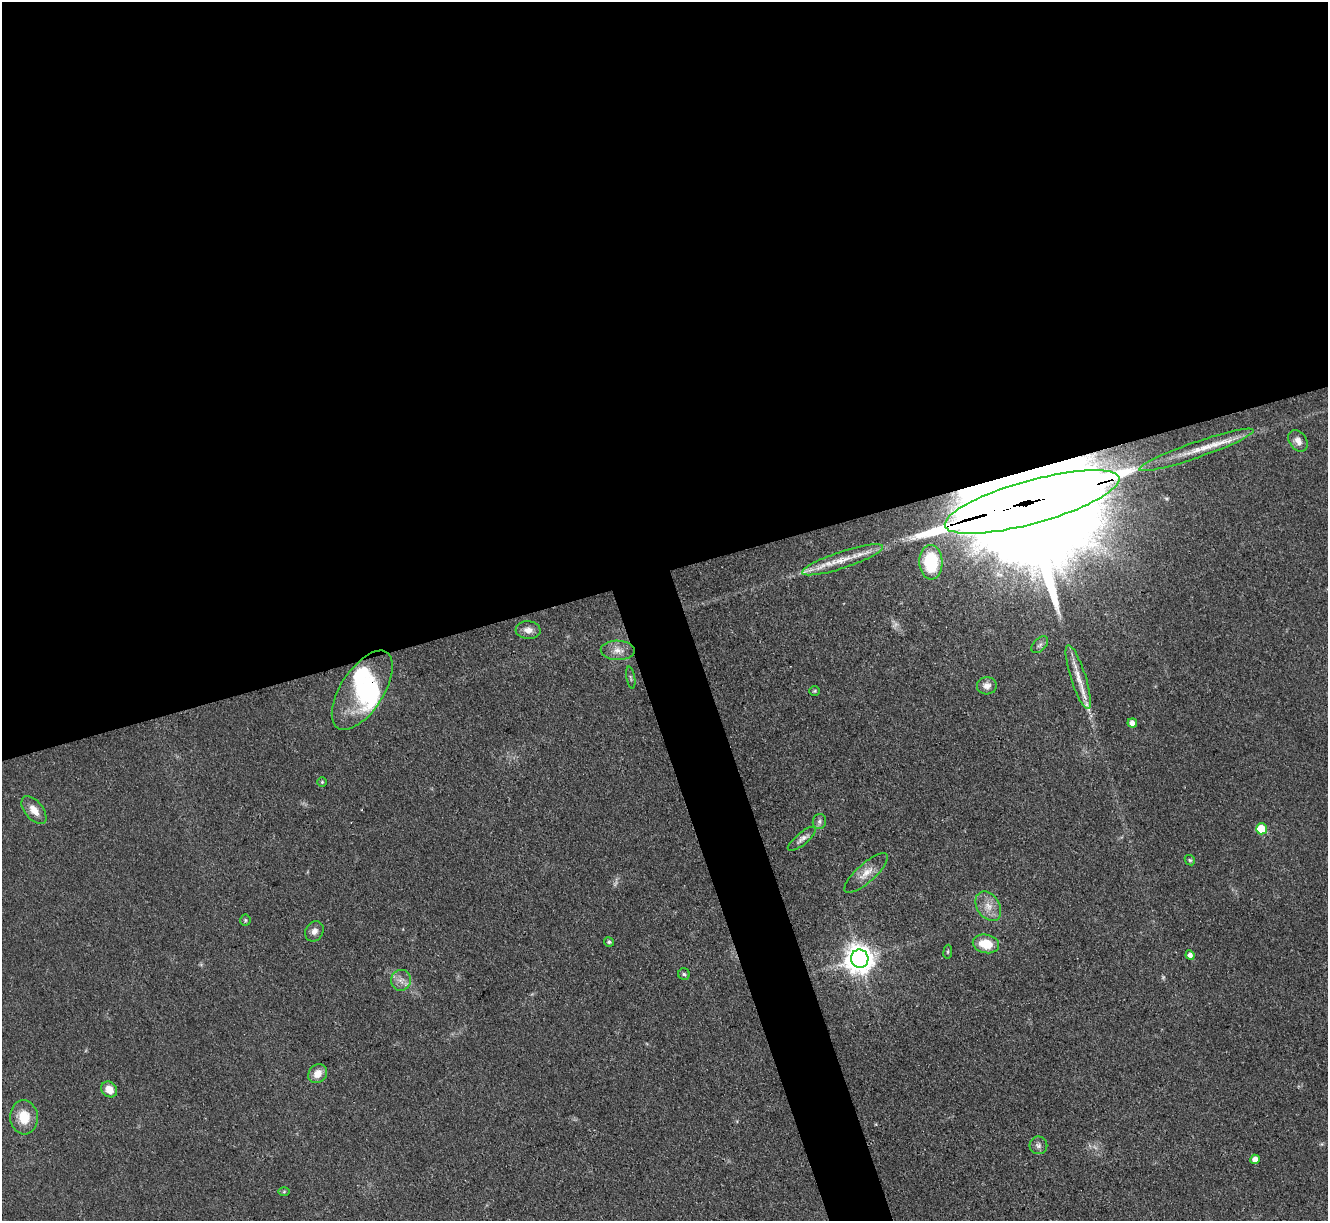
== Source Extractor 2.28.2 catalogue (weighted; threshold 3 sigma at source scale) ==
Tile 2 of 4 x 4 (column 2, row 1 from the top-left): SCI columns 1329-2654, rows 3927-5145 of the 5309 x 5293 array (HDU 1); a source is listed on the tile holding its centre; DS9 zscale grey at full resolution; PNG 1330 x 1223 px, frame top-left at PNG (2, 2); each listed source drawn as its Kron ellipse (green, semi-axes under 4 px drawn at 4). Shown black and unused: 49% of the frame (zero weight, under 3 of 4 exposures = <1% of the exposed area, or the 3 px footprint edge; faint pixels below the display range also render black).
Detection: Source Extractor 2.28.2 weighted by HDU 2 'WHT'; one run over the whole footprint, this tile lists its part. Background 0.0855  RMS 0.0062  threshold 0.0281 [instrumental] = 3 sigma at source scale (4.5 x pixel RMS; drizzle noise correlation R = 1.50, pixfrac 1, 0.05/0.05 arcsec/px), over >= 5 px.
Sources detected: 43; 2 too faint to see at this stretch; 2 inside a brighter object's white glare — neither listed nor drawn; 2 inside a brighter listed object's ellipse — not listed separately; the other 37 listed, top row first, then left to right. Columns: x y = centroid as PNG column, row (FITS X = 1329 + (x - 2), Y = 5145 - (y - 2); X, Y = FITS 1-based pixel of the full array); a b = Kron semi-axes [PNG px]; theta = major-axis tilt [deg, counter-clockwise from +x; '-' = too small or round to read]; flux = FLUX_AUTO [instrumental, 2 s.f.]
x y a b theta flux
1298 441 12 8 -55 4.5
1196 450 60 8 19 19
1032 502 90 21 15 62000
842 560 42 8 18 15
931 562 17 11 -87 31
528 630 12 9 -4 5
1040 645 10 6 45 1.9
618 650 17 10 -2 5.8
1078 677 33 7 -72 9.9
631 678 11 3 -80 1.1
987 686 10 8 4 4.1
362 690 45 21 57 48
815 691 5 4 - 0.79
1132 723 5 4 - 4.3
322 782 4 4 - 0.8
34 810 16 9 -51 7.5
819 821 7 6 - 2
1261 829 5 5 - 25
802 839 17 6 39 3.4
1190 860 6 4 -44 0.9
866 873 28 9 42 7.8
988 906 16 11 -56 7.5
245 920 5 5 - 0.94
314 931 10 8 58 3.5
609 942 5 4 - 1.2
986 944 13 9 -12 15
948 952 7 3 82 0.77
1190 955 5 4 - 3.1
860 959 9 8 - 850
684 974 6 5 - 1.2
401 980 10 10 - 4.5
318 1074 10 8 45 6.9
109 1089 8 7 - 7.8
24 1117 17 14 -84 13
1038 1145 9 9 - 2.5
1255 1159 4 4 - 4.4
284 1192 6 4 1 0.78
Overlapping masked pixels (flux is a lower limit): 2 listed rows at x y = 1032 502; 362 690